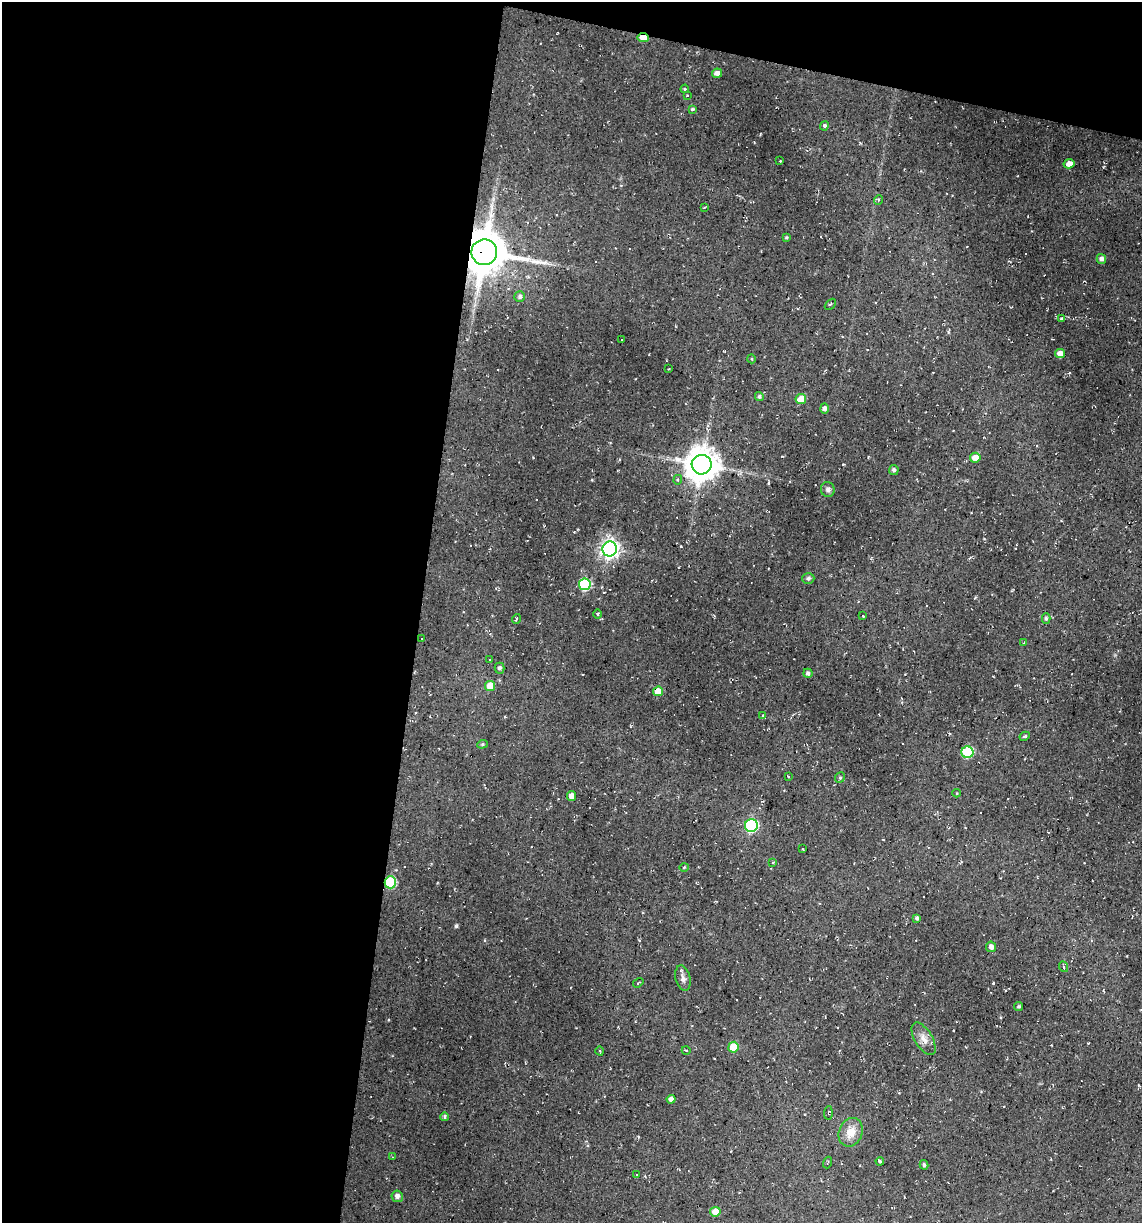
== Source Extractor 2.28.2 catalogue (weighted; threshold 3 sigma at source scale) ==
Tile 1 of 4 x 4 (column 1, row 1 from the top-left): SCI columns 232-1371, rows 3664-4884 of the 4904 x 4884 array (HDU 1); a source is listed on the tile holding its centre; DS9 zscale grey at full resolution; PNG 1144 x 1225 px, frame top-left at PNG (2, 2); each listed source drawn as its Kron ellipse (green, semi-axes under 4 px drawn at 4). Shown black and unused: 40% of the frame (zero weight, under 2 of 3 exposures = <1% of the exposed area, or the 3 px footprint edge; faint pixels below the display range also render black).
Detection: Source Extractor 2.28.2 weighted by HDU 2 'WHT'; one run over the whole footprint, this tile lists its part. Background 0.136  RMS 0.014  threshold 0.0627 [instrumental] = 3 sigma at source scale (4.5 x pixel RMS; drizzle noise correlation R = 1.50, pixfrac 1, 0.05/0.05 arcsec/px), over >= 5 px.
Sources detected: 85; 9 cosmic-ray / hot-pixel residue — neither listed nor drawn; the other 76 listed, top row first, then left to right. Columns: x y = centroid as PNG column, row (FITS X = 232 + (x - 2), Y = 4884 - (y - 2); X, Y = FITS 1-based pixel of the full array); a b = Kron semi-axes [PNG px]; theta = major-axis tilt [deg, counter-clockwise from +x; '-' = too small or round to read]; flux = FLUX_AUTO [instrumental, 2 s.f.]
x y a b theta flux
643 38 5 4 - 18
717 73 5 4 - 6.5
685 89 4 3 - 2.1
687 95 3 2 - 1.3
692 109 4 3 - 1.9
824 126 5 3 - 2.5
780 161 2 2 - 0.88
1069 164 5 4 - 6.9
878 200 5 3 - 1.3
705 207 3 2 - 1.3
787 237 3 3 - 1.6
484 252 13 13 - 5100
1101 259 5 4 - 4.6
520 297 5 5 - 3.4
830 304 6 2 45 1.1
1062 319 4 3 - 1.3
622 340 3 2 - 1.5
1060 354 5 4 - 11
752 359 4 3 - 1.1
668 369 3 2 - 0.95
759 397 4 4 - 2.5
801 399 5 5 - 22
825 408 5 4 - 4.8
975 458 5 5 - 13
702 465 10 10 - 2900
894 470 5 5 - 3.6
678 480 5 4 - 2.1
828 489 7 6 - 4
610 549 7 7 - 640
808 578 6 5 - 3.6
585 584 6 5 - 120
597 614 5 3 - 1.3
863 616 3 2 - 0.87
516 619 5 3 - 1.3
1046 619 5 4 - 2.9
421 638 3 3 - 5.5
1024 643 4 3 - 1.3
490 660 2 2 - 1.1
499 668 5 5 - 2.8
808 673 4 4 - 3.2
490 686 5 5 - 23
658 691 5 4 - 22
763 716 4 3 - 2.6
1025 736 5 4 - 2.7
482 744 5 4 - 1.8
967 752 6 6 - 95
788 776 3 3 - 0.91
840 778 5 4 - 2.4
957 793 4 3 - 1.1
572 796 5 4 - 12
751 826 6 6 - 190
803 849 3 2 - 1.2
773 862 4 2 - 1.4
684 867 4 3 - 1.1
390 882 6 6 - 90
917 918 4 3 - 3.1
991 947 5 5 - 5.6
1064 967 5 3 - 1.4
683 978 13 7 -77 5.9
638 983 6 3 35 1.3
1019 1006 4 4 - 1.9
924 1039 18 9 -59 12
733 1047 5 5 - 31
686 1050 4 3 - 1.2
600 1051 4 3 - 1.3
671 1099 4 4 - 6.1
828 1113 6 3 86 1.6
445 1117 4 3 - 1.5
851 1132 14 11 67 19
393 1157 4 3 - 0.96
880 1161 4 3 - 3.2
828 1162 6 2 70 1.3
924 1165 5 3 - 2.5
636 1174 3 2 - 1.4
397 1196 6 5 - 5.2
715 1212 5 5 - 15
Overlapping masked pixels (flux is a lower limit): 3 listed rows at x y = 643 38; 484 252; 390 882
Unlisted compact peaks at least as high as the median listed source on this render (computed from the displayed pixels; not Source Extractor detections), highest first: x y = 456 926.